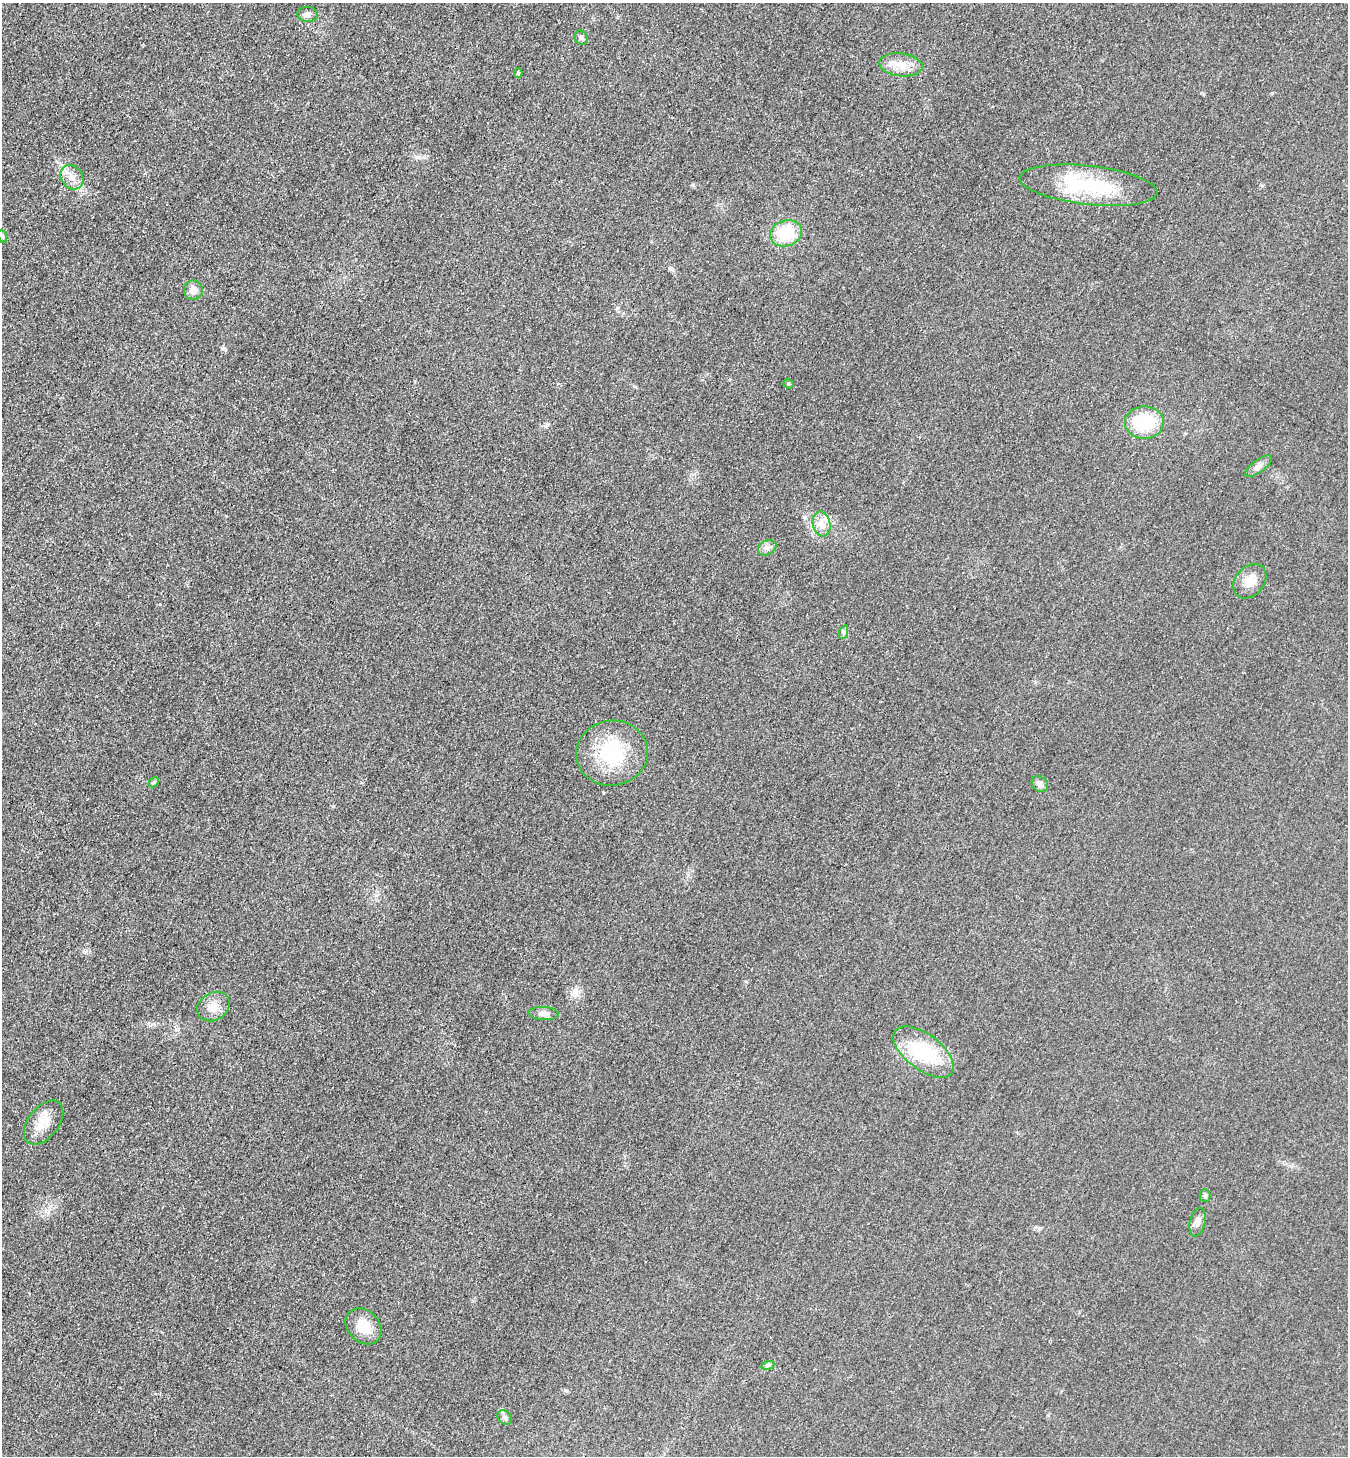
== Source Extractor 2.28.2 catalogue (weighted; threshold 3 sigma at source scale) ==
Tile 11 of 4 x 4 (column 3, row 3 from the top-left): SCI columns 3084-4429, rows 1654-3107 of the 6023 x 6034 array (HDU 1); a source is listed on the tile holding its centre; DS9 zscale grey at full resolution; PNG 1350 x 1458 px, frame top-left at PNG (2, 3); each listed source drawn as its Kron ellipse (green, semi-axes under 4 px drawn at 4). Shown black and unused: <1% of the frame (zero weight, under 3 of 4 exposures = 2% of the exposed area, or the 3 px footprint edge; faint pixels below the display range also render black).
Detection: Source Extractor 2.28.2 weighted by HDU 2 'WHT'; one run over the whole footprint, this tile lists its part. Background 0.0262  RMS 0.0062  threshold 0.0281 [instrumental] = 3 sigma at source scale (4.5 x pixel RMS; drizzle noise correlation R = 1.50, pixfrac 1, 0.05/0.05 arcsec/px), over >= 5 px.
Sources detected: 29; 1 inside a brighter listed object's ellipse — not listed separately; the other 28 listed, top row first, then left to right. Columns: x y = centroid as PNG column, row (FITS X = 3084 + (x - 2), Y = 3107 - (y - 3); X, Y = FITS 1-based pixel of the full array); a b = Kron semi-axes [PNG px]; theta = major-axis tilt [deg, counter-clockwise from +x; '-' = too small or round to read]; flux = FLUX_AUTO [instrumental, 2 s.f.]
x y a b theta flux
307 14 10 7 -4 2.5
581 38 7 6 - 1.7
901 65 22 11 -7 9
518 73 5 4 - 0.94
72 177 13 10 -55 5.7
1089 185 69 19 -6 47
786 233 16 13 18 24
2 236 7 4 -71 1.1
193 290 9 9 - 4.5
788 384 5 4 - 0.89
1144 423 20 16 0 26
1258 466 16 6 35 3.1
822 524 12 8 -78 4.9
767 548 10 7 30 2.4
1250 581 19 14 49 9.1
844 632 7 4 72 1.2
612 753 36 32 9 40
154 782 5 4 - 0.85
1040 784 9 7 -40 2.6
213 1007 17 13 31 7.3
544 1014 15 6 -3 3.6
924 1052 35 17 -37 41
44 1123 25 15 52 11
1205 1195 6 5 - 1.2
1198 1222 14 7 76 3.9
363 1326 20 15 -46 12
768 1365 6 4 19 0.98
505 1418 8 6 -45 2.1
Unlisted compact peaks at least as high as the median listed source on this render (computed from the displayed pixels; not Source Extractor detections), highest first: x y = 222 348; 545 426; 693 185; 1272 93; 417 157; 565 1390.